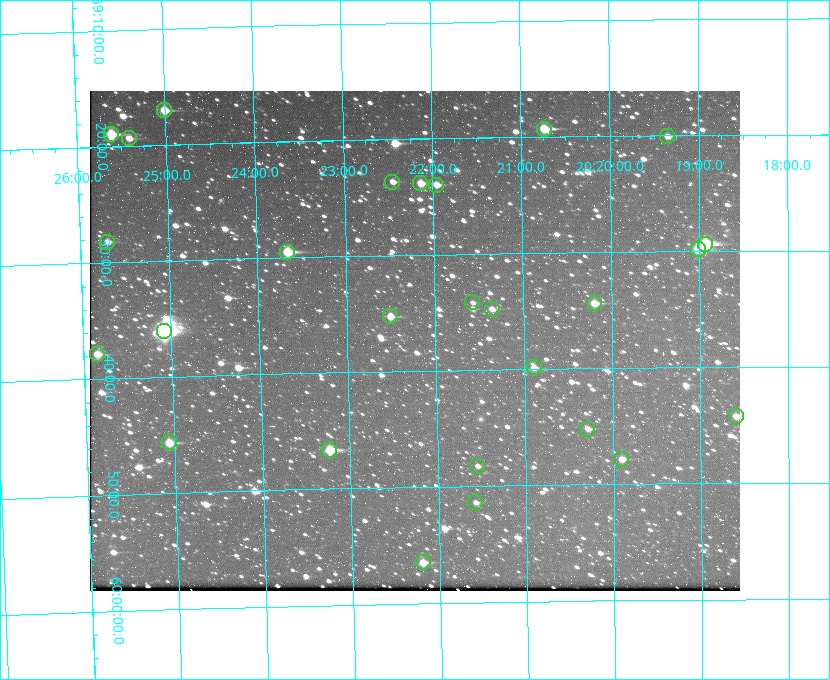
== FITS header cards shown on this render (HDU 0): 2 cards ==
NAXIS1  =                  650 / Width of table row in bytes
NAXIS2  =                  500 / Number of rows in table

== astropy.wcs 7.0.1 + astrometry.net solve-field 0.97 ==
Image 650 x 500 px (HDU 0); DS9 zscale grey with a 90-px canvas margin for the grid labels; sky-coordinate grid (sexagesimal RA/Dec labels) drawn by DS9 from the SOLVED WCS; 27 Tycho-2 reference stars matched to detected sources circled (green)
Header WCS: none
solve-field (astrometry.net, Tycho-2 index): SOLVED blind (the file carries no WCS)
Solved WCS: RA---TAN-SIP/DEC--TAN-SIP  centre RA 20:22:14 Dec +59:37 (305.56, +59.62 deg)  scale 5.17 arcsec/px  FOV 56.0' x 43.1'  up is -179 deg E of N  parity flipped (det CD > 0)
(file carries no celestial WCS; the grid is the blind solution)
Tycho-2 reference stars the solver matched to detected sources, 27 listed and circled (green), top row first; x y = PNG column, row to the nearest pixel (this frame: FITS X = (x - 90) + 1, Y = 500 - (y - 91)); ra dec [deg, ICRS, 3 dp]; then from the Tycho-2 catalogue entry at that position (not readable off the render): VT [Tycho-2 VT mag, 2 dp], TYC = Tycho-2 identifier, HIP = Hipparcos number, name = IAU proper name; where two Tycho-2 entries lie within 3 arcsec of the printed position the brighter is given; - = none
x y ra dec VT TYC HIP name
164 110 306.252 +59.284 9.41 3949-1643-1 - -
544 129 305.185 +59.322 8.95 3949-1869-1 - -
111 134 306.403 +59.316 8.76 3949-1785-1 - -
667 136 304.838 +59.335 10.93 3949-1877-1 - -
129 138 306.353 +59.322 10.67 3949-467-1 - -
392 182 305.613 +59.394 10.81 3949-1261-1 - -
420 183 305.535 +59.397 10.37 3949-1383-1 - -
436 185 305.490 +59.400 10.79 3949-1179-1 - -
107 242 306.423 +59.470 10.87 3949-1331-1 - -
705 244 304.733 +59.490 8.93 3949-1451-1 - -
698 249 304.755 +59.496 9.37 3949-615-1 - -
287 252 305.915 +59.492 9.25 3949-1149-1 - -
472 302 305.394 +59.570 11.70 3949-405-1 - -
594 303 305.049 +59.573 10.18 3949-1099-1 - -
492 309 305.340 +59.579 10.98 3949-39-1 - -
390 316 305.628 +59.588 10.19 3949-1517-1 - -
164 331 306.271 +59.600 6.45 3949-2016-1 100714 -
97 354 306.462 +59.631 10.07 3949-521-1 - -
534 367 305.223 +59.664 11.52 3949-1631-1 - -
736 416 304.649 +59.737 10.61 3949-735-1 - -
587 429 305.073 +59.753 11.06 3949-89-1 - -
169 442 306.265 +59.761 9.71 3949-555-1 - -
329 450 305.808 +59.778 8.73 3949-715-1 100545 -
621 459 304.976 +59.797 11.33 3949-1031-1 - -
477 466 305.387 +59.804 11.49 3949-285-1 - -
475 502 305.395 +59.857 11.71 3949-313-1 - -
423 562 305.548 +59.941 10.72 3949-815-1 - -